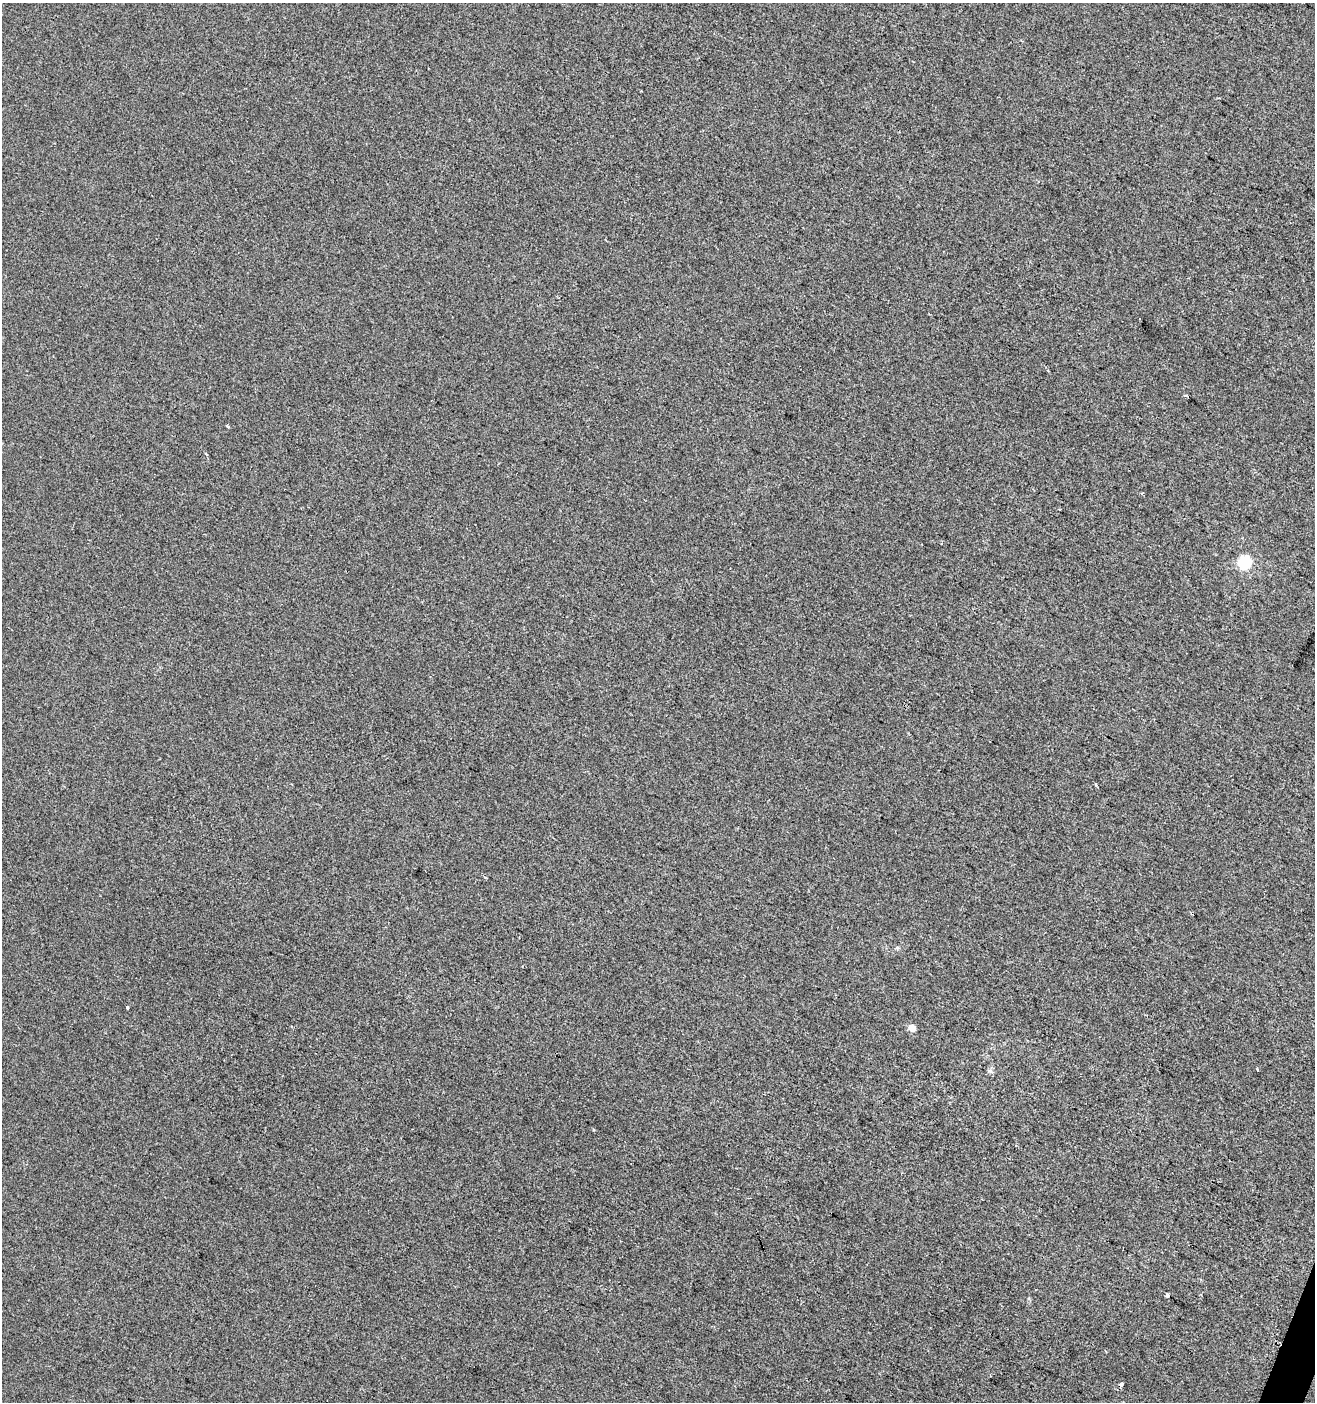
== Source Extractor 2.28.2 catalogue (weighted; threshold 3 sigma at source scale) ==
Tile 6 of 4 x 4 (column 2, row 2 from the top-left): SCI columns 1588-2900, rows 2803-4202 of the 5735 x 5610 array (HDU 1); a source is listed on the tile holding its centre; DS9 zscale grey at full resolution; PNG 1317 x 1404 px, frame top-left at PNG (2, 3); no overlay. Shown black and unused: <1% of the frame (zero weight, under 2 of 3 exposures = <1% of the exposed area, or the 3 px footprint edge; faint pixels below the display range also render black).
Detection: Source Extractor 2.28.2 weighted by HDU 2 'WHT'; one run over the whole footprint, this tile lists its part. Background -2.92e-04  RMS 0.0055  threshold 0.025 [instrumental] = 3 sigma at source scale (4.5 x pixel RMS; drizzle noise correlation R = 1.50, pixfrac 1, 0.0396/0.0396 arcsec/px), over >= 5 px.
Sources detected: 12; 1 cosmic-ray / hot-pixel residue — not listed; the other 11 listed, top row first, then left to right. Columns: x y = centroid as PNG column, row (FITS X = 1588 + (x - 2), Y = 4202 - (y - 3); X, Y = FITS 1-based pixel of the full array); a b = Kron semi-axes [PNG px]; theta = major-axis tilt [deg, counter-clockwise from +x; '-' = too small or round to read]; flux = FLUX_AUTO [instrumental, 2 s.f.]
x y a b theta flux
1140 318 3 3 - 1.7
1186 396 3 3 - 1.7
227 426 4 3 - 1.5
206 454 4 2 - 0.45
1244 562 6 6 - 84
1096 784 4 4 - 0.62
127 1007 3 3 - 2.7
912 1028 5 4 - 8.1
1257 1069 3 3 - 2.2
990 1071 6 6 - 1.3
1167 1296 4 3 - 3.9